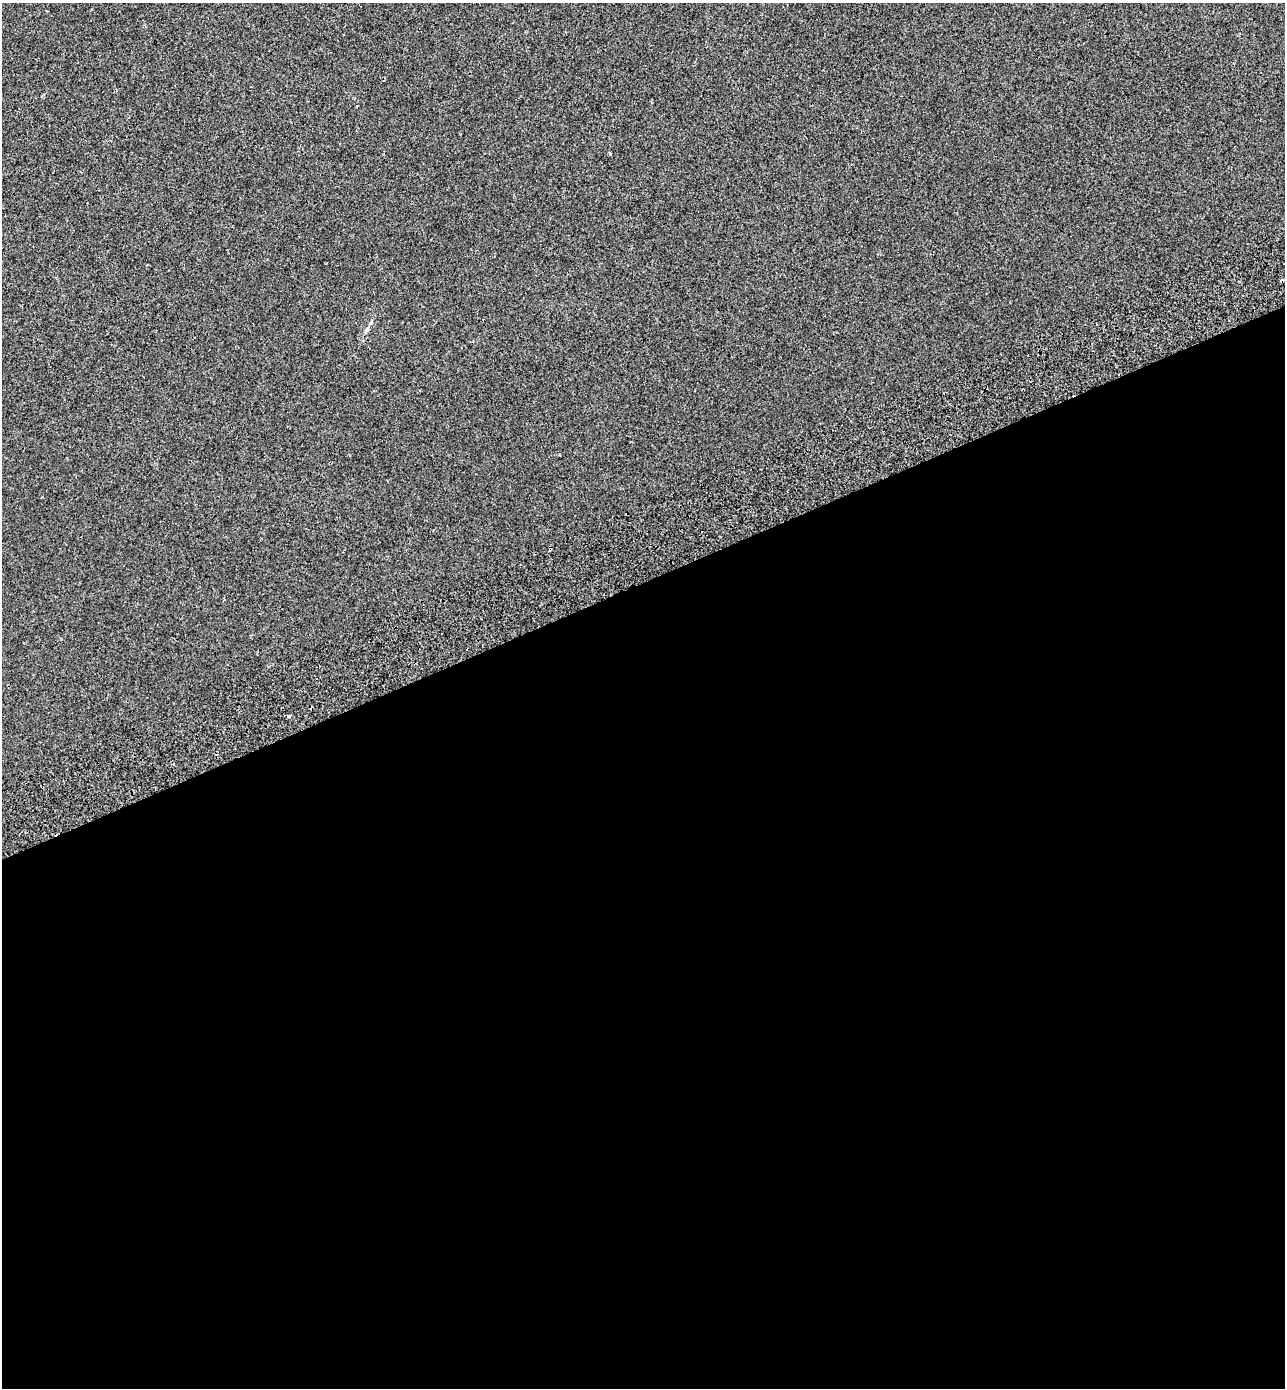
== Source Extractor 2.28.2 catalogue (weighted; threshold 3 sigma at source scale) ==
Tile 15 of 4 x 4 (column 3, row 4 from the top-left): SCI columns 2817-4099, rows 96-1481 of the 5579 x 5738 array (HDU 1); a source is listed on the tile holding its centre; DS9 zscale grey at full resolution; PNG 1287 x 1390 px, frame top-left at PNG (2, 3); no overlay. Shown black and unused: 58% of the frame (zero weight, under 2 of 3 exposures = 7% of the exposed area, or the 3 px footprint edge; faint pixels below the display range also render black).
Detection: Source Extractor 2.28.2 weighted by HDU 2 'WHT'; one run over the whole footprint, this tile lists its part. Background -1.84e-04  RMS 0.0045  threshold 0.0203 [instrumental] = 3 sigma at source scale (4.5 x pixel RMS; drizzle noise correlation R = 1.50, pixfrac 1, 0.0396/0.0396 arcsec/px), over >= 5 px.
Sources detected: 3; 1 cosmic-ray / hot-pixel residue — not listed; the other 2 listed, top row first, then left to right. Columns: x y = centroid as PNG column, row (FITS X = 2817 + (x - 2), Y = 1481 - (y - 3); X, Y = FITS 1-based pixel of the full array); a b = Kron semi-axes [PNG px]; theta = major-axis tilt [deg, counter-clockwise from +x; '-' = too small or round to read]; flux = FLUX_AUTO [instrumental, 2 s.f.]
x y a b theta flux
1282 281 4 3 - 3.2
550 549 4 3 - 2.2
Overlapping masked pixels (flux is a lower limit): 2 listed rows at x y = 1282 281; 550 549